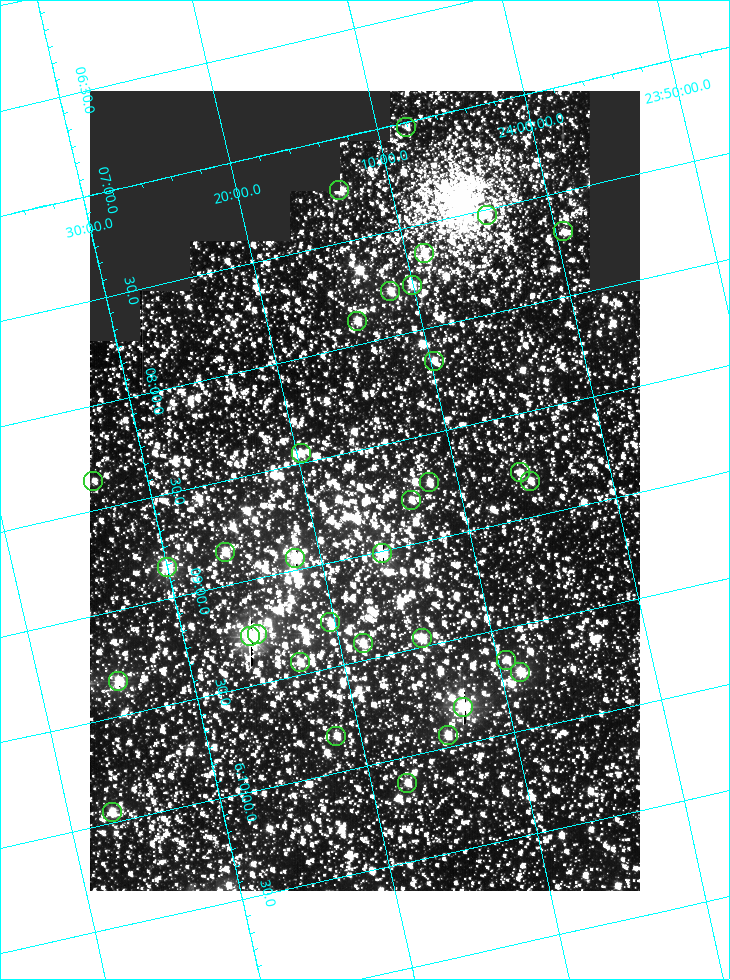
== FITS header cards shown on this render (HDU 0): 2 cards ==
NAXIS1  =                  550
NAXIS2  =                  800

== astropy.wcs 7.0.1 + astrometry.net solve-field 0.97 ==
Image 550 x 800 px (HDU 0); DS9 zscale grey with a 90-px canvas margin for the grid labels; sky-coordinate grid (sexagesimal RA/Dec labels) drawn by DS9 from the SOLVED WCS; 33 Tycho-2 reference stars matched to detected sources circled (green)
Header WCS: RA---TAN/DEC--TAN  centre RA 06:08:42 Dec +24:16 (92.17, +24.27 deg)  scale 3.98 arcsec/px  FOV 36.4' x 53.0'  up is -103 deg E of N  parity normal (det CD < 0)
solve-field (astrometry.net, Tycho-2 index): VERIFIED the header's WCS against the Tycho-2 star catalogue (verified at 3 index scales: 18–32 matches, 0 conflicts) and refined it, rather than solving blind
Solved WCS: RA---TAN-SIP/DEC--TAN-SIP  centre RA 06:08:42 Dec +24:16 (92.17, +24.27 deg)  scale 3.98 arcsec/px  FOV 36.5' x 53.0'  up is -103 deg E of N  parity normal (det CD < 0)
The solver's refit moves the header's centre by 0.2 arcsec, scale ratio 1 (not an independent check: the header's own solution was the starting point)
Tycho-2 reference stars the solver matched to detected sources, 33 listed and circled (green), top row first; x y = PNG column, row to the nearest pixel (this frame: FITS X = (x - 90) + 1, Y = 800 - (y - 91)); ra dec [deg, ICRS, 3 dp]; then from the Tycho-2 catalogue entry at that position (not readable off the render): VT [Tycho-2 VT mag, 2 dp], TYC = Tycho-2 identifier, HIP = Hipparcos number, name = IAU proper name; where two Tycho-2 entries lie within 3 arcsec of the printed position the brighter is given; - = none
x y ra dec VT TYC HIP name
406 127 91.756 +24.135 11.55 1864-383-1 - -
339 190 91.813 +24.222 9.50 1864-951-1 - -
487 215 91.882 +24.069 10.67 1864-1197-1 - -
563 231 91.922 +23.991 11.04 1864-773-1 - -
424 253 91.910 +24.147 9.81 1864-677-1 - -
412 285 91.945 +24.168 9.83 1864-545-1 - -
390 291 91.946 +24.193 9.49 1864-879-1 - -
357 321 91.972 +24.235 9.87 1864-607-1 - -
434 361 92.040 +24.163 9.97 1864-387-1 - -
301 453 92.113 +24.329 10.09 1877-692-1 - -
520 472 92.195 +24.097 9.91 1877-1306-1 - -
93 481 92.090 +24.558 11.22 1868-1493-1 - -
530 481 92.208 +24.088 10.02 1877-898-1 - -
429 482 92.182 +24.197 9.90 1877-42-1 - -
411 500 92.198 +24.221 10.14 1877-234-1 - -
225 552 92.210 +24.434 9.33 1881-345-1 - -
382 553 92.254 +24.266 8.73 1877-224-1 - -
295 558 92.236 +24.360 8.19 1877-300-1 29148 -
167 567 92.212 +24.501 8.67 1881-93-1 - -
330 622 92.321 +24.338 9.42 1877-884-1 - -
257 634 92.315 +24.419 9.14 1881-15-1 - -
250 636 92.316 +24.428 7.55 1881-1595-1 - -
422 638 92.364 +24.244 8.80 1877-1589-1 - -
363 643 92.355 +24.308 9.21 1877-702-1 - -
506 660 92.412 +24.157 10.23 1877-766-1 - -
300 662 92.360 +24.380 9.69 1881-496-1 - -
520 672 92.431 +24.145 8.75 1877-16-1 - -
118 681 92.334 +24.580 8.60 1881-81-1 - -
463 707 92.456 +24.215 7.57 1877-1484-1 - -
448 735 92.485 +24.239 9.49 1877-1276-1 - -
336 736 92.457 +24.359 9.75 1877-1432-1 - -
407 783 92.531 +24.294 10.40 1877-334-1 - -
112 812 92.487 +24.619 9.38 1881-1542-1 - -